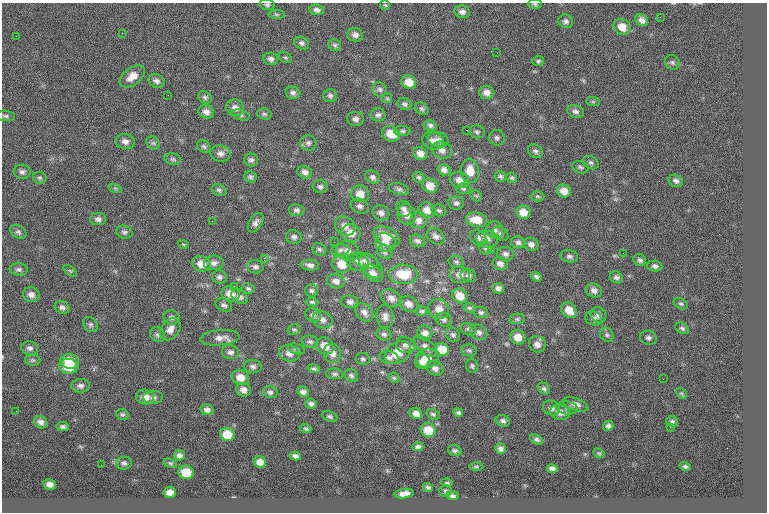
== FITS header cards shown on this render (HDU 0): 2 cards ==
NAXIS1  =                  765
NAXIS2  =                  510

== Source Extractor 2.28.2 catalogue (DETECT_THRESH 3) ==
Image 765 x 510 px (HDU 0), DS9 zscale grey, 1 PNG px = 1 image px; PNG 769 x 514 px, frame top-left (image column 1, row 510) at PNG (2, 3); each listed source drawn as its Kron ellipse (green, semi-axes under 4 px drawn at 4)
Background -0.035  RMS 7.9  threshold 23.8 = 3 sigma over >= 5 px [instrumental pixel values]
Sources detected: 270; all 270 listed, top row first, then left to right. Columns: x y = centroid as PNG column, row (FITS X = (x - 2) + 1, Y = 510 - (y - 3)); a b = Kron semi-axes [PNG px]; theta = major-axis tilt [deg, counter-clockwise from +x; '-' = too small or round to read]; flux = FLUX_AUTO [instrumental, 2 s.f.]
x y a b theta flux
535 4 7 5 -1 870
267 5 7 5 -12 1200
385 5 5 5 - 670
317 10 7 5 -8 1900
462 12 8 6 -10 2100
276 14 8 4 -1 890
660 17 3 2 - 580
642 20 7 5 -31 2500
566 21 7 6 - 1600
622 27 9 7 -35 7000
122 33 3 2 - 490
355 35 8 6 -18 2200
16 36 2 2 - 1100
302 43 8 6 -24 1500
335 45 6 5 - 1100
497 53 2 2 - 250
285 58 7 5 -33 810
271 59 7 6 - 1800
538 61 6 5 - 920
672 62 8 7 - 1500
132 76 14 8 36 5500
157 81 8 6 -27 1900
409 82 7 6 - 6200
380 89 8 7 - 1700
293 93 8 6 -11 1700
487 93 8 6 -3 3200
168 95 3 2 - 500
330 96 7 6 - 1400
205 97 7 5 -32 1200
387 98 5 5 - 700
593 102 7 4 -1 820
404 104 7 5 -33 1400
235 108 9 8 - 2900
422 109 7 5 -39 1200
575 111 9 6 -15 1800
206 112 8 6 -25 2700
264 114 7 5 -16 1100
241 115 9 5 -14 1300
378 115 7 6 - 1600
5 116 9 5 -6 1200
356 119 8 7 - 2000
430 125 6 5 - 1500
466 130 2 2 - 3700
402 131 8 5 -1 1200
477 132 8 6 -14 1300
391 134 9 7 -28 8300
497 138 8 8 - 1700
438 140 11 7 -17 2500
125 141 10 7 -8 2800
433 141 11 8 -15 3100
153 143 7 6 - 1100
308 143 8 7 - 1700
204 147 7 5 -38 1200
442 150 10 8 -18 2900
535 151 8 6 -35 1500
220 153 10 8 -11 2700
420 154 7 6 - 3600
173 159 8 5 -10 1200
251 160 7 6 - 1500
591 163 8 6 -29 1400
580 167 8 6 -21 1300
444 170 6 5 - 2300
470 171 12 9 -82 7400
22 172 8 7 - 1900
305 172 7 6 - 2300
500 176 6 5 - 1100
250 177 6 5 - 1100
373 177 8 6 -34 1800
418 177 6 5 - 980
40 178 7 6 - 1100
512 178 5 5 - 870
459 180 10 8 -19 4000
676 181 7 6 - 1700
430 186 8 7 - 5900
320 187 7 6 - 1400
115 188 7 4 -18 850
399 189 10 6 -14 1500
463 189 7 5 -3 1000
219 190 8 5 -26 1300
564 191 7 6 - 4800
360 194 9 8 - 5700
476 196 6 5 - 770
537 196 7 5 -2 920
456 203 8 6 -9 1600
360 206 9 7 -26 1800
404 209 8 7 - 1800
297 210 8 6 -7 1500
427 210 8 7 - 4900
439 210 7 6 - 1100
523 212 7 6 - 5600
381 213 8 7 - 2400
406 215 11 9 -60 4300
98 219 8 6 5 2000
419 220 8 8 - 2800
477 220 11 7 -9 8100
212 221 2 2 - 1200
256 223 11 6 57 2200
345 226 10 9 - 3800
495 230 9 8 - 2000
18 232 9 6 -33 1400
124 232 8 6 -14 1400
351 233 9 8 - 5500
500 234 9 6 -38 1400
387 236 14 8 -27 8000
436 236 10 7 -37 2200
294 237 8 6 -16 1700
478 238 9 7 -41 1900
487 239 11 8 -11 2900
418 241 8 6 -25 1700
334 242 2 2 - 930
385 242 11 9 -22 5000
518 242 7 6 - 1600
183 244 5 3 - 540
531 244 7 6 - 2400
486 248 6 6 - 1200
319 249 7 6 - 1300
340 250 9 5 9 1500
492 250 2 2 - 1900
347 251 11 9 -14 3500
385 252 8 6 -33 1500
623 253 2 2 - 950
505 254 8 7 - 2000
569 256 9 6 -9 1600
264 258 2 2 - 6300
640 260 6 5 - 1400
365 261 13 7 -18 2500
358 262 11 8 -17 3600
456 262 8 6 -23 1100
214 263 10 7 7 2300
201 264 9 7 -17 6100
342 264 9 8 - 8600
500 264 8 6 -19 2500
310 265 9 5 -8 2200
371 266 14 8 -46 3100
655 266 7 5 -5 1700
255 267 8 6 -11 1600
19 269 9 6 -4 1600
70 271 8 4 -37 690
373 273 11 7 -37 3000
403 274 14 9 -2 13000
460 275 10 8 -14 3600
468 276 8 6 -14 1700
219 277 7 6 - 1600
536 277 6 4 -34 1100
616 277 7 5 -32 1400
336 281 9 7 -16 2600
234 286 2 2 - 290
248 288 7 5 -10 1000
498 288 6 5 - 1900
311 290 6 6 - 1200
594 290 8 6 -24 2500
230 294 9 7 -17 5600
31 295 8 7 - 2700
460 296 8 7 - 6900
240 297 9 6 -35 1700
391 298 11 8 -30 3400
312 302 6 4 -6 980
350 302 9 6 -9 2100
408 304 9 7 -23 3600
681 304 7 5 -27 920
224 305 9 6 -25 1500
62 307 8 6 -29 1900
470 308 6 4 -15 870
439 309 10 9 - 5100
569 310 9 7 -40 6700
422 311 6 4 -3 950
364 312 11 7 -45 2600
481 312 7 6 - 1300
313 315 8 6 -22 1600
598 315 8 7 - 2100
385 316 12 8 -85 3000
172 317 8 7 - 1500
594 318 9 7 -21 1700
517 319 8 5 9 1100
322 320 10 8 -22 2800
444 320 8 6 -21 1600
91 324 8 6 -46 1300
682 328 7 5 -31 1200
170 329 12 9 52 4000
469 329 8 6 -23 1400
294 330 7 5 18 880
479 332 9 7 -31 2100
425 333 7 7 - 2700
384 334 7 6 - 1400
157 335 8 6 -41 1500
453 335 8 6 -42 1400
607 335 7 6 - 1300
518 337 8 7 - 5700
220 338 19 7 5 4100
648 338 8 7 - 1700
310 342 8 6 -7 1500
537 344 8 8 - 3100
405 345 9 8 - 2400
325 346 10 8 -30 6200
425 346 14 7 -41 2500
30 348 8 6 -10 1800
296 349 8 5 -17 1100
442 349 7 6 - 8400
469 350 8 6 -11 1100
230 352 8 7 - 1900
289 353 10 8 -16 3300
332 353 10 8 -68 3500
398 353 14 10 35 9500
389 358 10 6 -12 2000
427 358 11 9 16 7000
363 359 7 6 - 1200
33 360 8 5 0 1100
70 361 9 7 -11 11000
423 362 8 7 - 3100
69 366 9 7 -6 11000
253 366 9 6 -4 1800
472 366 7 6 - 1100
435 368 8 7 - 2500
314 369 6 4 -14 1200
335 374 9 5 -6 1300
351 376 7 6 - 1300
240 377 9 7 -20 5400
394 378 6 4 -43 780
663 379 2 2 - 760
81 386 9 7 1 2100
544 389 7 5 -42 1200
243 390 8 6 -26 3000
270 392 7 5 -11 1400
303 392 6 5 - 2000
681 393 6 4 -43 730
145 397 9 7 -12 4800
153 397 10 6 3 1600
311 404 6 5 - 1700
576 404 13 6 -18 2800
552 408 8 7 - 1900
567 408 11 6 -6 1700
207 410 7 5 -14 1800
16 411 2 2 - 370
560 412 10 7 -15 3400
458 413 5 4 - 1200
122 414 7 5 -21 1000
416 414 6 5 - 2900
433 414 7 5 -29 1100
330 416 8 5 -25 1100
503 421 7 5 -22 1500
672 421 6 5 - 1000
41 422 7 6 - 2100
608 426 5 5 - 1500
63 427 6 4 -8 1400
670 427 2 2 - 1600
306 429 5 4 - 770
428 430 7 7 - 9700
227 434 7 6 - 9400
537 440 7 4 -28 1200
418 447 5 4 - 1500
500 448 5 5 - 1800
455 451 7 5 -19 1200
599 453 6 4 -29 630
179 455 5 5 - 1700
295 456 6 4 -11 1700
260 462 6 5 - 3600
124 463 8 6 3 1400
170 463 7 4 -19 830
101 465 2 2 - 310
476 467 7 3 0 650
685 467 5 4 - 1300
552 469 5 4 - 1500
186 472 7 6 - 12000
447 483 6 3 -9 750
50 484 6 5 - 2600
428 487 5 4 - 990
445 491 6 5 - 970
170 492 6 5 - 3300
404 494 9 4 7 3000
452 496 6 4 -6 1200
At the frame edge (FLAGS 8, measured only in part): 2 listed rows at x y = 535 4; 267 5